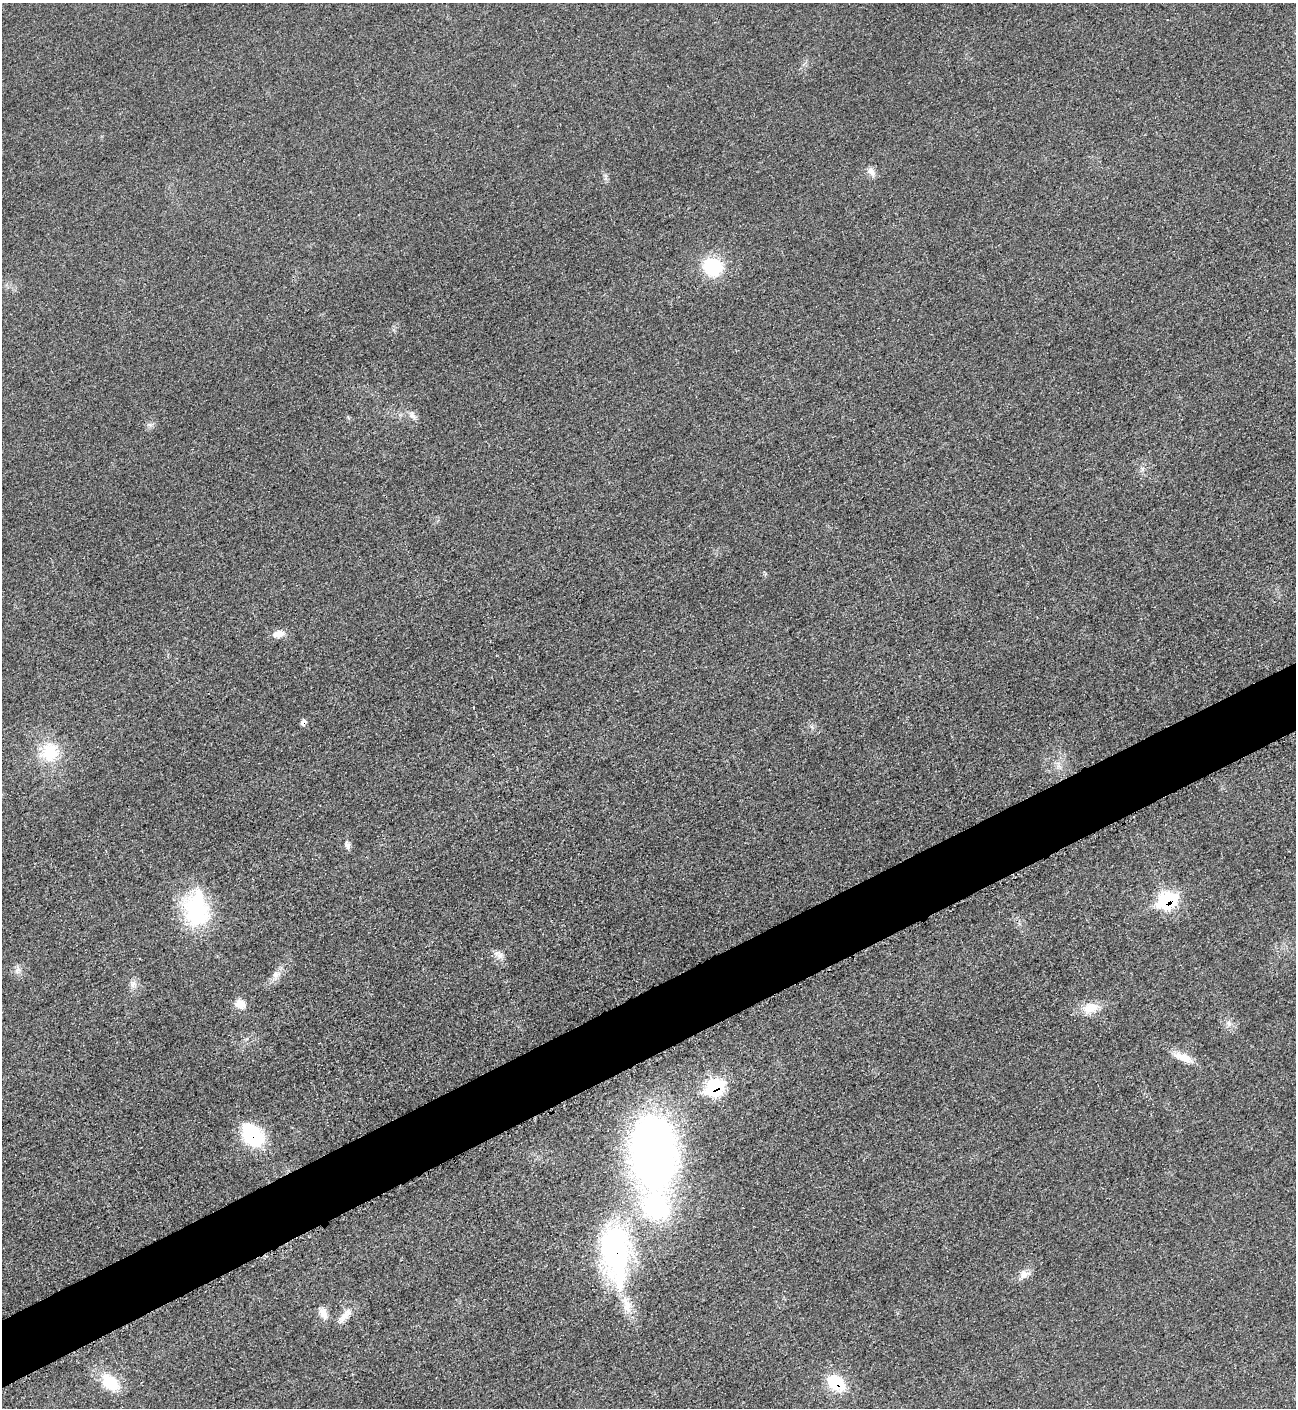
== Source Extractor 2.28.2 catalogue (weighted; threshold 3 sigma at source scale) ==
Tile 7 of 4 x 4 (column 3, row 2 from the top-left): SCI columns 2888-4181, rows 2830-4235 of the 5642 x 5651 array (HDU 1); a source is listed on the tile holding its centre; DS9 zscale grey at full resolution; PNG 1298 x 1410 px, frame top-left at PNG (2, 3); no overlay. Shown black and unused: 5% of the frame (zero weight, under 3 of 5 exposures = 1% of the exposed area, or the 3 px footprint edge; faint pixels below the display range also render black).
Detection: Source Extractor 2.28.2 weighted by HDU 2 'WHT'; one run over the whole footprint, this tile lists its part. Background 0.0198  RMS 0.0051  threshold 0.0229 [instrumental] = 3 sigma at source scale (4.5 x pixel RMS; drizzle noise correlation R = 1.50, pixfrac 1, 0.05/0.05 arcsec/px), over >= 5 px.
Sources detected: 29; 2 inside a brighter listed object's ellipse — not listed separately; the other 27 listed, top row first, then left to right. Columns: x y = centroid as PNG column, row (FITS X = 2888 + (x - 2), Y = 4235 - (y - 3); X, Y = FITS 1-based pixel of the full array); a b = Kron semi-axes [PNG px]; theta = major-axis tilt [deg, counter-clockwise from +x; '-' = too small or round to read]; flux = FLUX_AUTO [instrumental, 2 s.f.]
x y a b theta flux
871 172 13 8 -40 2.9
713 267 25 21 -24 23
412 415 12 7 -48 2.4
1142 469 7 4 72 1.1
278 634 14 8 15 4.7
303 722 7 6 - 1.9
49 752 22 20 66 20
347 846 10 7 -75 1.8
1168 901 12 10 29 51
196 909 44 29 -83 45
497 953 12 6 15 2.4
18 970 10 6 37 2
276 974 14 8 20 3.2
133 984 11 7 79 2.4
240 1004 13 10 -11 5.4
1090 1008 19 13 16 7.9
1229 1024 9 7 -60 2.3
1183 1058 25 9 -22 7
715 1087 12 9 30 53
253 1135 24 17 -44 36
654 1152 76 46 -88 280
616 1253 76 35 -87 110
1024 1274 13 10 76 3.7
323 1313 14 9 -71 4.5
345 1316 24 9 50 5.2
111 1382 22 13 -44 18
836 1383 18 12 -33 22
Overlapping masked pixels (flux is a lower limit): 6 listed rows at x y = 303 722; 1168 901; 715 1087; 253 1135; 616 1253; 836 1383